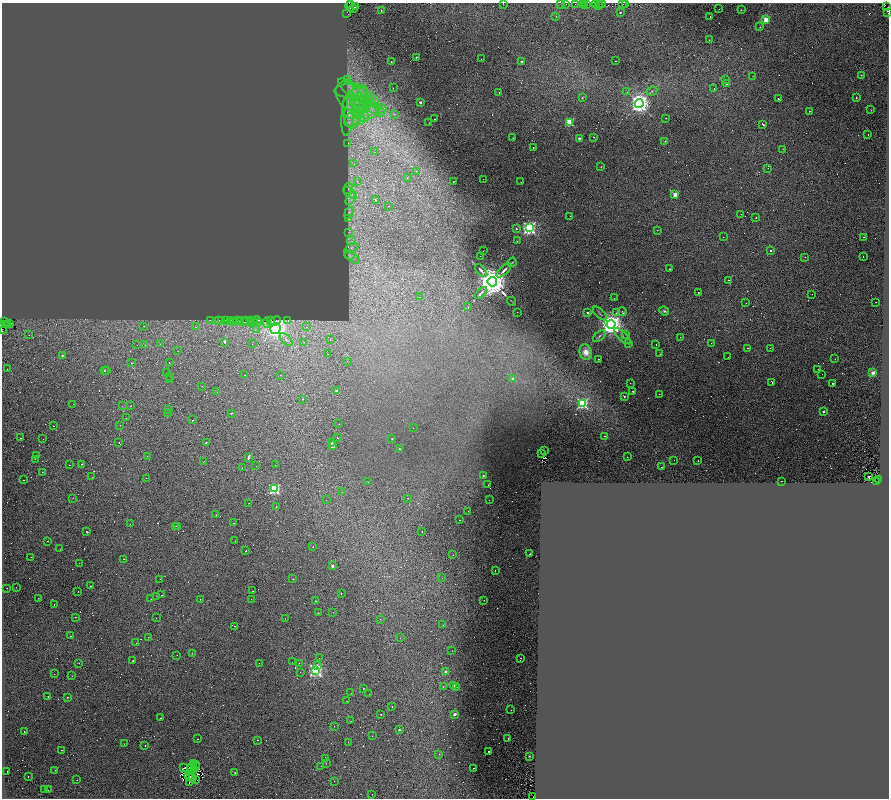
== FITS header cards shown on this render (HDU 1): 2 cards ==
NAXIS1  =                 1773
NAXIS2  =                 1592

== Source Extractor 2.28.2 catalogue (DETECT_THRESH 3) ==
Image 1773 x 1592 px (HDU 1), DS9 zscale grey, zoomed out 1/2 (1 PNG px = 2 x 2 image px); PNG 891 x 800 px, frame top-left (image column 1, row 1591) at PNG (2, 3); each listed source drawn as its Kron ellipse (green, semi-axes under 4 px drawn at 4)
Background 0.159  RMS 0.048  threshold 0.145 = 3 sigma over >= 5 px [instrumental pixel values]
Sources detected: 796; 393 cannot appear on this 1/2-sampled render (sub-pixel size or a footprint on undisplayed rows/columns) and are neither listed nor drawn; the other 403 listed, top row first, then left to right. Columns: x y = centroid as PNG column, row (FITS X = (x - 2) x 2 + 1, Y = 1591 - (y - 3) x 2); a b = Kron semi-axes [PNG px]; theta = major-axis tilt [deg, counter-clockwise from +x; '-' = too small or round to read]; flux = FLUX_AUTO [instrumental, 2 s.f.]
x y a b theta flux
503 3 2 1 - 71
566 4 2 1 - 17
575 4 2 1 - 18
583 4 3 1 - 11
595 4 4 3 - 130
599 4 3 1 - 42
602 4 3 1 - 19
623 4 3 1 - 21
626 4 3 1 - 13
351 5 4 1 - 16
561 5 3 1 - 37
585 5 3 2 - 43
587 5 4 2 - 40
598 5 2 2 - 17
350 6 5 2 - 86
355 7 3 1 - 31
886 7 4 3 - 88
353 8 2 1 - 6.7
719 9 2 1 - 9.3
381 10 2 1 - 65
741 10 3 2 - 2.7
620 12 2 2 - 7
888 12 4 1 - 17
347 14 2 2 - 110
556 16 2 1 - 21
710 17 2 1 - 13
766 20 3 3 - 290
760 27 2 1 - 2.5
709 40 2 2 - 38
416 57 2 2 - 13
481 59 2 1 - 19
615 61 2 1 - 17
391 62 2 1 - 5.7
522 62 2 2 - 19
861 75 3 2 - 4.2
753 76 2 1 - 2.7
348 79 4 3 - 9.6
725 79 2 2 - 6.9
726 84 2 1 - 80
393 88 2 1 - 9.6
714 88 2 2 - 5.6
351 91 17 7 0 110
652 91 5 3 - 13
499 92 2 1 - 16
627 92 3 3 - 8.6
356 93 22 7 -37 180
363 94 8 5 78 62
349 96 16 11 -53 160
353 96 9 5 64 69
856 97 2 2 - 32
582 98 2 2 - 64
358 99 14 7 89 150
778 99 2 2 - 25
372 100 10 5 -52 67
366 101 6 4 -63 37
420 102 2 2 - 41
639 104 4 4 - 7500
372 107 10 4 -46 68
356 108 13 8 40 160
381 109 5 4 - 29
351 110 18 9 -87 190
361 110 9 4 36 51
871 110 2 1 - 2.4
371 111 9 7 34 86
810 111 2 2 - 20
380 112 5 2 - 10
348 114 22 6 85 110
360 114 10 6 -37 92
394 114 2 2 - 13
666 118 2 2 - 23
352 119 8 6 44 70
434 119 2 1 - 13
359 121 6 4 5 38
569 122 3 3 - 540
429 123 2 1 - 16
763 124 3 1 - 95
868 134 2 1 - 14
594 137 2 2 - 75
513 138 2 1 - 35
579 138 2 2 - 38
665 141 2 2 - 4.1
348 143 2 2 - 6.7
533 148 2 1 - 14
783 149 2 2 - 5.7
374 152 2 1 - 7.4
354 164 3 2 - 5.4
601 167 2 1 - 28
768 168 2 2 - 22
416 171 2 2 - 18
407 178 2 2 - 4.1
483 179 2 1 - 9
357 181 3 3 - 8.2
454 181 2 2 - 52
521 182 2 1 - 13
348 188 5 3 - 12
349 192 7 3 -45 18
675 195 2 2 - 210
351 198 7 3 55 30
375 200 2 2 - 8
388 206 2 1 - 21
349 213 6 3 67 14
741 214 2 1 - 22
570 216 2 2 - 11
756 217 2 1 - 11
349 219 4 2 - 22
529 228 4 4 - 2400
517 229 2 2 - 22
657 230 2 1 - 4.5
349 232 3 2 - 4.4
723 237 2 1 - 12
864 237 2 1 - 7.3
351 241 4 3 - 17
517 241 2 1 - 69
351 248 7 3 26 25
770 250 2 2 - 15
483 251 2 1 - 6.7
349 255 5 3 - 15
480 256 2 1 - 17
863 256 2 1 - 8.5
805 257 2 1 - 12
352 258 8 3 -30 21
512 262 5 2 - 6.7
670 269 2 2 - 54
481 270 8 2 -48 21
504 270 9 2 44 26
729 280 2 1 - 23
492 282 5 5 - 28000
481 293 7 2 43 36
698 293 2 2 - 8
812 294 2 1 - 30
420 297 2 1 - 16
614 298 2 1 - 10
511 301 4 1 - 6.3
876 302 2 1 - 22
746 303 2 1 - 13
468 307 2 1 - 30
664 311 5 3 - 16
517 312 2 1 - 11
622 312 4 2 - 24
588 313 2 2 - 26
600 313 9 2 -45 12
617 313 3 2 - 9.1
210 320 2 1 - 21
219 320 3 1 - 23
222 320 3 2 - 31
225 320 3 2 - 44
230 320 2 2 - 28
245 320 3 1 - 37
251 320 3 1 - 210
257 320 4 1 - 98
270 320 2 1 - 29
288 320 2 2 - 95
5 321 2 1 - 13
238 321 3 2 - 37
240 321 4 2 - 85
243 321 5 2 - 140
275 321 6 2 22 130
254 322 2 1 - 37
257 322 4 1 - 63
267 322 5 3 - 150
234 323 3 1 - 85
252 323 3 2 - 120
8 324 2 1 - 24
9 324 3 2 - 64
611 324 4 4 - 11000
6 325 3 2 - 61
144 326 2 1 - 11
196 327 3 2 - 4.7
306 327 2 2 - 13
256 329 4 2 - 8.2
276 329 5 5 - 7300
2 330 3 2 - 270
625 334 2 1 - 3.5
29 335 2 1 - 12
599 336 7 3 43 14
622 336 11 2 -43 15
680 337 2 1 - 19
286 340 8 3 -44 14
330 340 2 1 - 16
225 342 3 2 - 120
304 342 2 1 - 24
628 343 2 1 - 17
711 343 2 1 - 2.2
160 344 2 1 - 16
252 344 2 1 - 10
137 345 2 1 - 6.8
145 345 2 1 - 35
656 345 2 1 - 48
748 348 2 1 - 4.3
770 348 2 1 - 7
178 351 2 1 - 83
586 352 8 6 -72 85
327 354 2 1 - 36
660 354 2 1 - 2.9
62 355 2 2 - 14
728 357 2 1 - 11
598 359 2 1 - 4.9
835 359 2 2 - 35
347 361 2 1 - 18
169 362 2 1 - 16
131 363 2 1 - 23
7 369 2 1 - 6.4
818 369 2 1 - 7.5
104 371 2 2 - 45
107 371 2 1 - 8.7
166 372 2 1 - 23
873 373 2 2 - 160
822 374 2 1 - 6.9
245 375 2 2 - 56
280 375 2 1 - 26
170 376 2 1 - 32
513 379 2 2 - 74
169 380 2 1 - 12
630 383 2 1 - 9.7
772 383 2 1 - 13
833 383 2 2 - 69
202 386 2 1 - 9.9
337 391 2 2 - 72
633 391 2 1 - 41
217 392 2 1 - 6.4
659 394 2 2 - 21
624 396 2 2 - 11
303 399 2 2 - 140
582 403 4 4 - 1100
73 404 2 1 - 15
122 406 2 1 - 7.7
130 406 2 1 - 13
169 409 2 2 - 4.5
823 412 2 2 - 50
168 413 2 1 - 21
231 413 2 2 - 10
126 418 2 1 - 25
192 420 2 1 - 230
339 424 2 1 - 3.1
120 425 2 1 - 14
54 426 2 1 - 11
413 428 2 1 - 2.1
605 436 2 2 - 38
21 438 2 1 - 46
337 438 2 2 - 18
43 439 2 1 - 6.6
392 439 2 2 - 8
206 442 3 1 - 20
332 442 2 2 - 67
119 443 3 1 - 26
333 446 2 2 - 78
399 449 2 2 - 11
544 451 2 1 - 2.5
542 453 3 1 - 3.6
36 455 2 1 - 61
147 456 2 2 - 12
248 457 3 2 - 690
627 457 2 2 - 40
35 459 2 2 - 31
674 460 2 1 - 4.1
203 461 2 1 - 17
698 461 2 1 - 9.1
81 464 2 2 - 52
69 465 2 1 - 57
275 465 2 1 - 12
256 466 2 2 - 17
661 467 2 1 - 35
242 468 2 2 - 73
42 472 2 1 - 18
483 476 2 2 - 11
92 477 2 1 - 12
869 477 2 2 - 49
146 478 2 1 - 17
878 479 2 1 - 36
23 480 2 1 - 44
782 481 2 1 - 24
368 482 2 1 - 21
877 482 3 2 - 200
488 485 2 1 - 40
274 489 3 3 - 1300
342 492 2 2 - 4.5
73 498 2 1 - 8.6
408 498 2 2 - 41
326 500 2 1 - 8.2
489 500 2 1 - 26
249 503 2 1 - 21
276 507 2 1 - 15
468 511 2 1 - 46
216 515 2 1 - 31
460 520 2 1 - 3.3
233 523 2 1 - 11
130 524 2 1 - 11
176 526 2 1 - 15
178 527 2 1 - 40
422 531 2 1 - 29
87 532 2 1 - 100
47 541 2 1 - 18
235 541 2 1 - 4.1
313 547 2 1 - 4.6
60 549 2 1 - 3.4
245 551 2 2 - 110
530 554 2 2 - 52
453 555 2 2 - 150
31 557 2 1 - 12
123 559 2 1 - 94
79 563 2 1 - 11
332 566 2 2 - 63
495 571 2 1 - 5.6
442 578 2 1 - 29
159 579 2 1 - 7.2
293 579 2 1 - 9
91 586 2 2 - 75
16 587 2 1 - 33
7 588 2 1 - 23
78 591 2 1 - 5.9
252 591 2 2 - 120
341 594 2 1 - 9.8
161 595 2 1 - 13
156 596 2 1 - 11
38 598 2 1 - 68
151 599 2 1 - 80
200 599 2 2 - 32
251 599 2 2 - 17
484 600 2 1 - 7.7
316 601 2 1 - 56
54 604 2 2 - 71
333 612 2 1 - 12
318 613 2 1 - 14
76 617 2 1 - 72
156 618 2 1 - 14
285 618 2 1 - 7.6
380 619 2 2 - 7.4
443 625 2 1 - 5.8
234 626 2 2 - 15
70 636 2 2 - 19
148 637 2 1 - 11
400 638 2 2 - 3.3
136 643 2 1 - 6.9
452 651 2 1 - 21
192 653 2 1 - 11
177 655 2 1 - 5.5
319 658 2 1 - 11
521 658 2 2 - 22
133 661 2 2 - 18
292 662 2 1 - 8.6
79 663 2 1 - 7.4
259 663 2 1 - 12
299 663 2 1 - 9.6
317 666 2 1 - 36
315 670 4 4 - 2600
300 672 2 1 - 11
446 672 2 2 - 110
54 674 2 1 - 16
72 676 2 1 - 3.1
454 686 3 2 - 19
443 687 3 2 - 4.4
457 687 2 2 - 5.8
363 688 2 2 - 34
351 693 2 1 - 12
369 694 2 2 - 25
48 696 2 1 - 190
68 697 2 1 - 96
347 701 2 1 - 37
392 706 2 1 - 22
511 710 2 1 - 21
381 714 2 1 - 33
455 714 2 2 - 77
161 718 2 1 - 68
351 721 2 1 - 11
334 726 2 1 - 9
399 730 2 2 - 21
24 732 2 1 - 41
372 736 2 2 - 13
508 738 2 1 - 56
198 739 2 1 - 24
258 740 2 1 - 18
348 742 2 2 - 13
124 744 2 1 - 31
145 746 2 2 - 72
61 750 2 1 - 91
488 751 2 2 - 48
439 754 2 1 - 100
529 756 2 2 - 6.6
325 759 2 1 - 62
326 763 2 2 - 2.9
193 764 3 1 - 5.5
196 764 2 1 - 3.5
196 766 3 2 - 6
321 766 2 1 - 8.1
184 767 3 2 - 4.6
191 767 3 1 - 1.4
473 768 2 1 - 45
194 769 3 1 - 6.1
55 770 2 1 - 28
7 771 2 1 - 30
235 772 2 1 - 57
188 776 4 1 - 5.8
190 776 3 1 - 3
28 777 2 1 - 5.8
192 778 3 1 - 2.4
77 780 2 2 - 5.3
195 780 3 1 - 3.6
334 781 2 2 - 13
189 783 2 1 - 1.5
44 789 2 2 - 45
48 790 2 1 - 9.3
372 794 2 1 - 40
533 797 3 1 - 150
At the frame edge (FLAGS 8, measured only in part): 5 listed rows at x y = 503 3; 886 7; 888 12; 2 330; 533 797
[393 sub-pixel or undisplayed-footprint detections neither listed nor drawn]